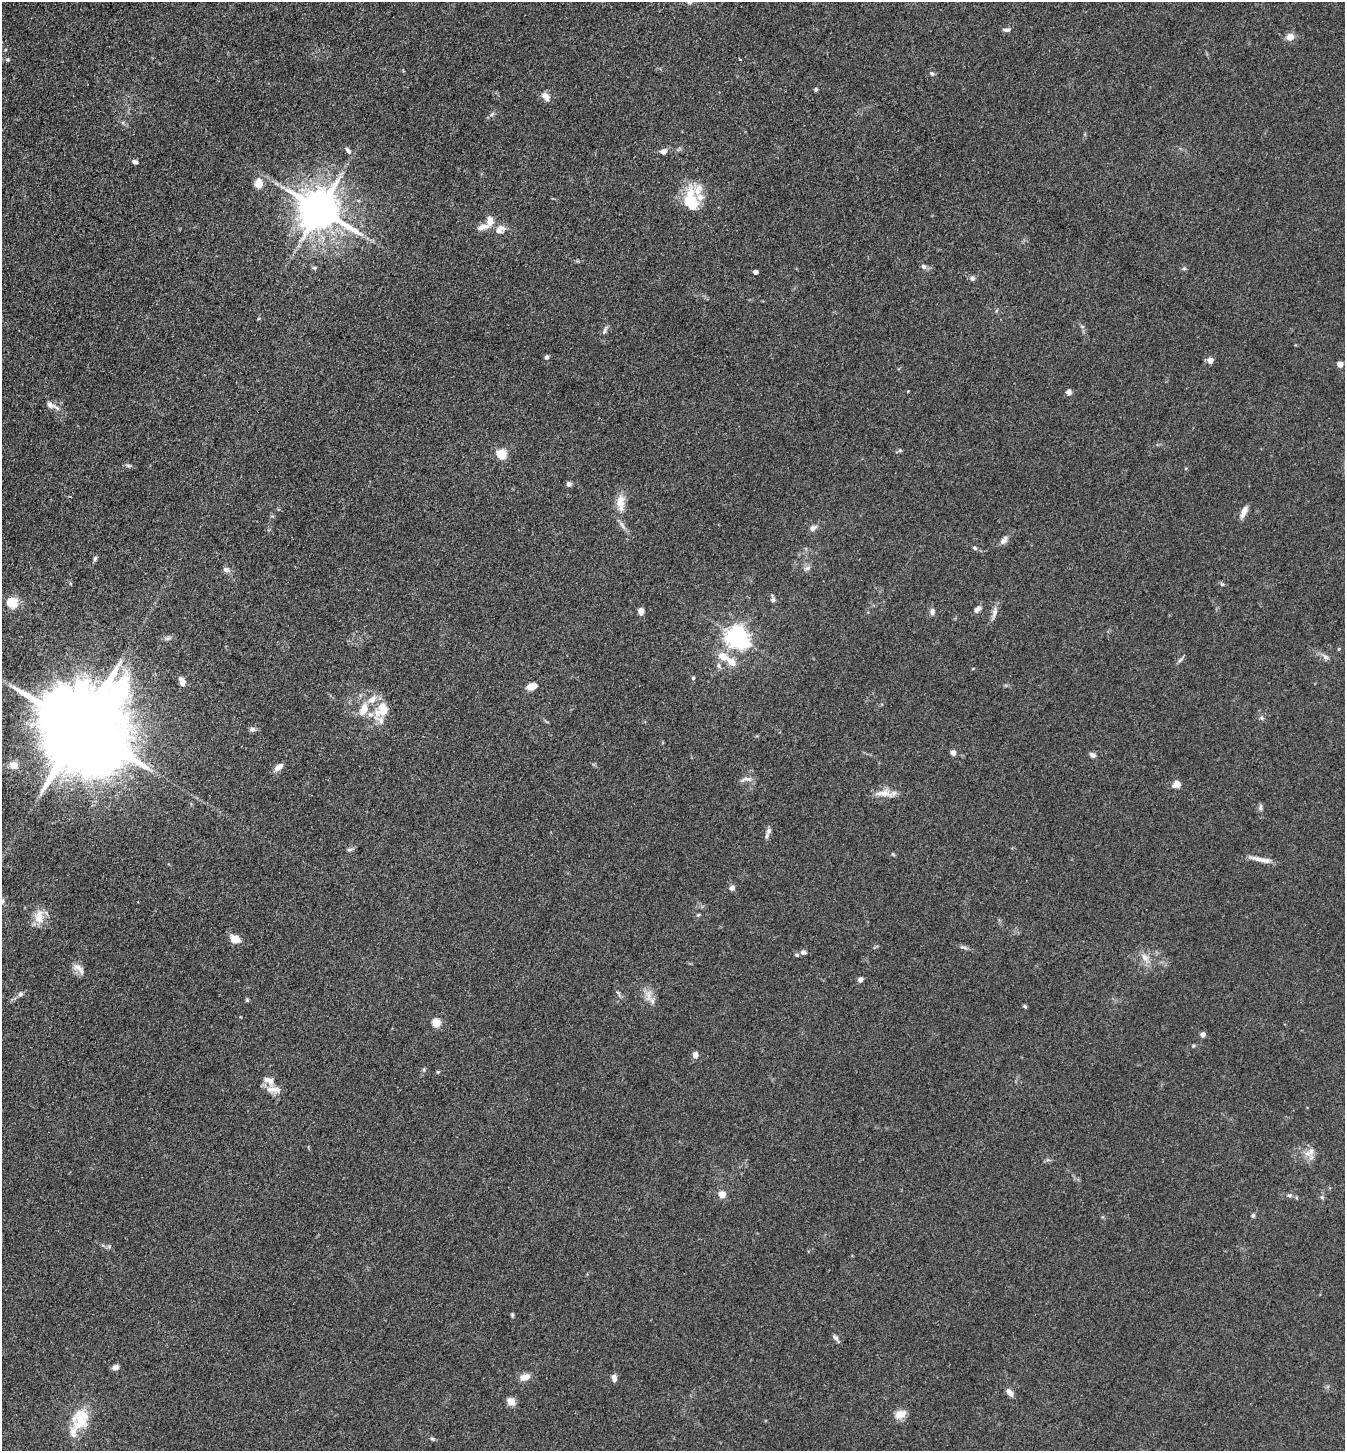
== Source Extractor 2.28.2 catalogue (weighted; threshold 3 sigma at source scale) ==
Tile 11 of 4 x 4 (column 3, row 3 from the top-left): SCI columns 2974-4316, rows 1452-2900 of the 5808 x 5800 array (HDU 1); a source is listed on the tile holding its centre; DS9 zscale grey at full resolution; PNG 1347 x 1453 px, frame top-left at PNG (2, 2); no overlay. Shown black and unused: <1% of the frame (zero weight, under 3 of 4 exposures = <1% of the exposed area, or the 3 px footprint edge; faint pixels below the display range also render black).
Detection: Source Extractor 2.28.2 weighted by HDU 2 'WHT'; one run over the whole footprint, this tile lists its part. Background 0.0794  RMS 0.0061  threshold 0.0276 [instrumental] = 3 sigma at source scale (4.5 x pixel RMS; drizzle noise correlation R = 1.50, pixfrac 1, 0.05/0.05 arcsec/px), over >= 5 px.
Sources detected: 123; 12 inside a brighter listed object's ellipse — not listed separately; the other 111 listed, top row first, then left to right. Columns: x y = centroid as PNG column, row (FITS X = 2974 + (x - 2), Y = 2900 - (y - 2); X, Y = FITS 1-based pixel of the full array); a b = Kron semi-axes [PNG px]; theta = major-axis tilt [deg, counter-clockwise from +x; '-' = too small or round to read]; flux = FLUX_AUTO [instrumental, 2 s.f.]
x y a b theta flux
1006 30 10 4 -2 1.7
1290 37 9 8 - 4.5
740 59 3 3 - 0.52
8 60 5 3 - 0.73
932 73 7 4 -44 1.2
816 90 4 4 - 1.1
546 96 11 7 -47 4.6
492 114 7 4 45 1.2
348 151 10 5 -52 2.2
664 151 7 6 - 2.9
135 162 7 5 -23 1.7
259 183 14 11 -87 6.2
691 204 24 18 -32 14
320 210 12 10 -29 2300
490 221 14 9 87 4.9
498 231 17 9 7 4.9
923 266 8 6 -44 1.8
314 268 6 4 17 0.79
1184 268 6 4 0 0.86
755 272 4 4 - 3.1
972 278 7 5 -75 1.4
605 330 11 4 66 1.7
547 357 6 5 - 1.4
1210 360 5 5 - 6.3
1340 364 4 4 - 7.4
1069 392 8 7 - 1.8
51 405 21 8 -27 4.6
900 450 6 5 - 0.87
501 454 5 5 - 36
129 466 8 5 -8 1.3
569 484 5 5 - 1.9
620 501 20 11 86 7.8
1244 511 17 6 66 3.9
622 525 13 4 -54 2.4
813 528 9 6 31 2.8
1003 541 11 8 48 2.5
975 548 7 4 -28 1.1
95 558 7 5 58 1.3
807 568 10 5 20 1.8
226 570 8 6 -20 2.5
1222 584 6 5 - 0.95
773 599 8 6 -87 2
12 603 5 5 - 43
978 609 10 6 40 2.7
641 611 8 5 -82 3.5
932 611 8 6 84 2.2
994 613 17 6 74 3.5
737 637 8 7 - 400
167 638 9 4 8 1.5
1338 649 5 3 - 0.52
723 656 15 10 -20 8.1
1326 657 9 5 -36 1.9
1180 660 12 4 40 1.4
719 666 9 5 -76 1.7
693 678 5 5 - 0.8
182 681 11 6 -72 3.8
532 686 9 6 19 7.4
1261 718 6 5 - 1.2
381 720 27 16 -67 10
80 728 27 20 -34 15000
252 729 7 6 - 2.3
953 753 4 4 - 4.6
1092 755 8 5 -28 2.1
13 765 11 10 - 5.1
279 767 10 6 33 4
748 779 13 6 -8 2.8
1176 784 10 8 20 4.3
883 793 25 9 3 7.2
1260 807 10 5 85 1.5
769 831 8 7 - 2.2
350 849 9 4 1 1.1
893 854 6 4 -20 0.7
1259 859 28 6 -14 5.2
732 888 7 6 - 2.1
2 901 7 6 - 1.3
698 915 5 4 - 0.81
39 917 19 12 87 8.9
235 939 9 7 -13 8.9
964 947 13 4 -16 1.6
803 952 9 6 -7 1.8
1145 957 12 8 -40 4.6
79 968 20 8 -45 4.4
860 979 5 5 - 2.7
20 994 7 6 - 1.7
618 994 11 3 -66 1.3
648 995 20 6 -85 4.7
247 1000 6 4 -71 0.81
1025 1006 6 4 -45 0.82
436 1023 5 5 - 25
1203 1034 4 4 - 4.3
695 1055 6 5 - 3.6
424 1069 6 4 79 0.87
438 1072 5 3 - 0.62
267 1079 18 8 -45 5.5
274 1089 20 9 -9 5.8
1310 1152 17 9 37 5.1
722 1194 5 4 - 13
1289 1195 8 4 7 1.2
1322 1197 6 5 - 1
1253 1216 5 5 - 1.1
109 1247 6 5 - 1.1
512 1315 6 4 -70 0.82
836 1338 11 5 -54 1.8
115 1367 6 5 - 4
524 1377 11 7 14 5.7
614 1378 8 5 -80 2.6
1010 1393 8 5 -53 4.6
511 1402 5 5 - 17
900 1414 16 10 26 5.6
81 1419 31 21 75 20
432 1439 7 4 -20 1
Isophote crosses this tile's border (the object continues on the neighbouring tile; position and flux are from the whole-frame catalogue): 1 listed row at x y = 2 901